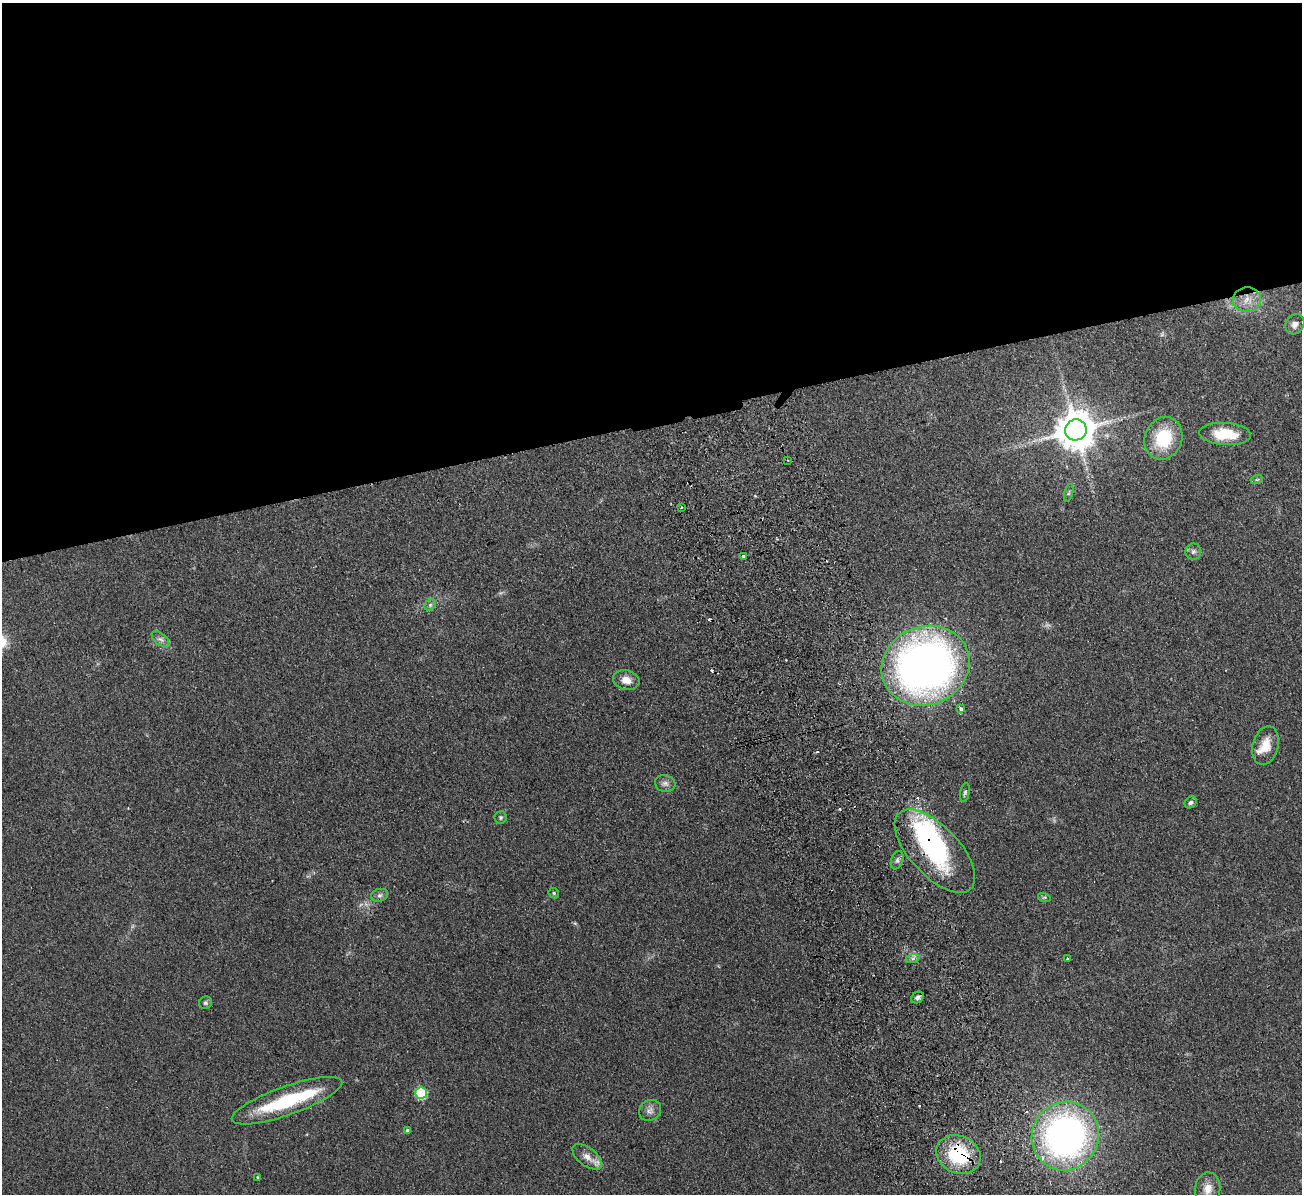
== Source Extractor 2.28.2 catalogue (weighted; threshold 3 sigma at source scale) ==
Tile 2 of 4 x 4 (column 2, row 1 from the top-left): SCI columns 1356-2655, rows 3741-4932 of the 5311 x 5219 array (HDU 1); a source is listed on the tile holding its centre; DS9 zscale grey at full resolution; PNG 1304 x 1196 px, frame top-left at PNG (2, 3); each listed source drawn as its Kron ellipse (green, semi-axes under 4 px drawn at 4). Shown black and unused: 35% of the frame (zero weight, under 2 of 3 exposures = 3% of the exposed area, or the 3 px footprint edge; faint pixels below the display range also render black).
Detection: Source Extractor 2.28.2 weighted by HDU 2 'WHT'; one run over the whole footprint, this tile lists its part. Background 0.107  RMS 0.008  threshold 0.036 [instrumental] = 3 sigma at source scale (4.5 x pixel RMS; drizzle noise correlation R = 1.50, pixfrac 1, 0.05/0.05 arcsec/px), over >= 5 px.
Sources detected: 49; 1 too faint to see at this stretch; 3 inside a brighter object's white glare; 5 cosmic-ray / hot-pixel residue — neither listed nor drawn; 1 inside a brighter listed object's ellipse — not listed separately; the other 39 listed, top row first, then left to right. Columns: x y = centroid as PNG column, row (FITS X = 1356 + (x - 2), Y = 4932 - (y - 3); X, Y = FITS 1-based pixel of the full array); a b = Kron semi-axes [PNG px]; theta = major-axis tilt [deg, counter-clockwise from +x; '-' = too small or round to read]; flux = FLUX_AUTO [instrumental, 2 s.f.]
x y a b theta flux
1247 300 14 12 2 9.4
1295 324 10 9 - 4.7
1076 430 11 10 - 2200
1225 434 26 11 -3 26
1163 438 22 18 67 36
788 460 3 2 - 0.58
1257 479 6 4 19 1
1069 493 9 3 76 1.4
682 507 3 2 - 0.88
1193 552 8 8 - 2.5
743 556 3 3 - 1.6
430 605 6 5 - 1.5
161 639 11 5 -42 2.6
925 666 45 39 21 460
626 680 13 9 -13 7.5
961 709 3 3 - 3.5
1266 746 20 12 75 12
665 784 10 8 -14 3.3
965 793 9 5 79 1.7
1191 802 7 5 45 1.9
501 817 6 6 - 1.8
935 851 52 25 -47 90
897 860 9 6 70 2.4
554 893 6 4 -48 0.99
380 895 9 6 16 2.3
1044 897 6 4 -17 1.1
913 958 7 4 19 1.7
1068 959 3 3 - 1.5
917 997 7 5 33 2.2
205 1003 7 6 - 1.5
421 1093 6 6 - 52
287 1101 58 14 19 61
650 1110 11 10 - 4.4
408 1130 4 4 - 2.5
1065 1136 35 33 59 290
958 1154 23 18 -24 50
587 1157 17 9 -38 7.1
258 1177 3 3 - 1.2
1208 1189 16 12 82 8.4
Overlapping masked pixels (flux is a lower limit): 2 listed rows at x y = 935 851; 958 1154